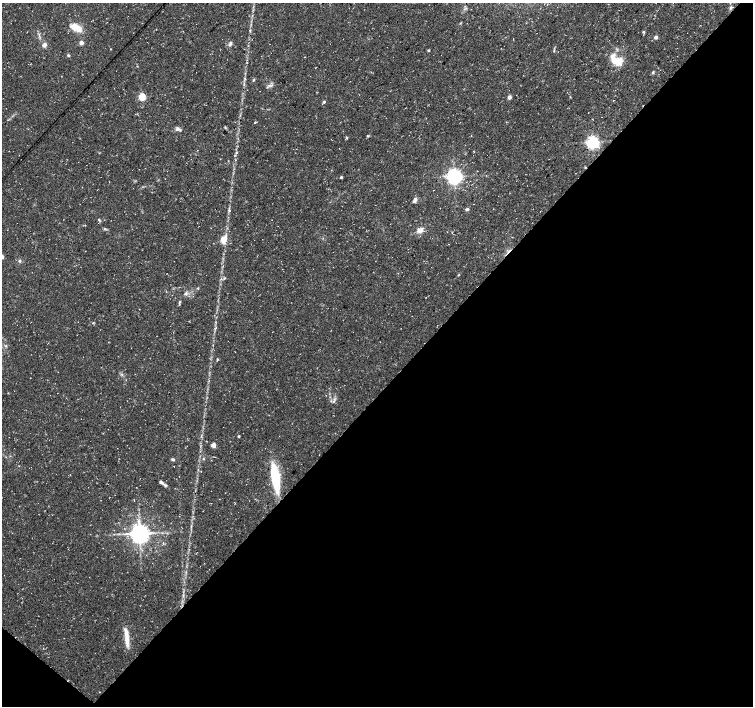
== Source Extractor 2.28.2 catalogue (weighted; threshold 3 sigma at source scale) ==
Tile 15 of 4 x 4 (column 3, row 4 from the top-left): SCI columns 3005-4506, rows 170-1576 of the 6017 x 6032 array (HDU 1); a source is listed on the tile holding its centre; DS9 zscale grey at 2 x 2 block average (1 PNG px = mean of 2 x 2 image px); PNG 755 x 708 px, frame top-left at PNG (2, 3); no overlay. Shown black and unused: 46% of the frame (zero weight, under 3 of 4 exposures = <1% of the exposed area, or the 3 px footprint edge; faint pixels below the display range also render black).
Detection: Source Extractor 2.28.2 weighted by HDU 2 'WHT'; one run over the whole footprint, this tile lists its part. Background 0.0319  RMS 0.0029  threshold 0.013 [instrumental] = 3 sigma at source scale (4.5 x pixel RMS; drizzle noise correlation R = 1.50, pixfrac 1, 0.0396/0.0396 arcsec/px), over >= 5 px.
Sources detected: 57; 1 inside a brighter object's white glare — not listed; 2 inside a brighter listed object's ellipse — not listed separately; the other 54 listed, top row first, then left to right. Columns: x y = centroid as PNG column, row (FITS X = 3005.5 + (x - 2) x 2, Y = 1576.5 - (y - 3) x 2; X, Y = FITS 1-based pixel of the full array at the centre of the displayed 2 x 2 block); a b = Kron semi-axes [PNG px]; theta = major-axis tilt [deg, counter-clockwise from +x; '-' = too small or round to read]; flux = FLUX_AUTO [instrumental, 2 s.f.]
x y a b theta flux
731 8 5 3 - 1.2
75 26 13 9 -21 8.6
644 32 4 3 - 0.7
656 37 3 3 - 2.3
513 39 2 2 - 0.31
81 43 3 3 - 5.1
230 44 6 4 66 1.6
44 45 4 3 - 4.1
111 49 2 2 - 0.32
429 50 3 2 - 0.83
554 50 4 2 - 0.61
68 55 4 3 - 0.8
617 61 14 10 -13 10
653 72 5 3 - 0.74
245 79 4 2 - 0.64
253 80 4 3 - 0.71
244 84 3 2 - 0.57
142 97 3 3 - 32
509 97 3 3 - 3.7
613 100 2 2 - 0.37
324 102 4 3 - 0.87
601 117 2 2 - 0.33
254 123 3 2 - 0.42
225 127 4 3 - 0.62
178 129 7 3 -5 1.6
367 136 4 2 - 0.53
347 138 3 3 - 0.61
592 142 4 4 - 170
236 152 3 3 - 0.65
454 176 4 4 - 310
341 177 2 2 - 1.2
415 200 6 4 57 2.2
467 209 5 3 - 0.94
229 210 4 3 - 0.96
99 220 4 3 - 0.75
104 229 3 2 - 0.46
420 230 7 5 18 3.9
223 239 7 5 66 7.1
20 261 4 3 - 0.93
458 275 3 2 - 0.46
224 278 3 3 - 0.66
198 288 3 2 - 0.48
186 293 5 4 - 1.3
180 302 3 3 - 0.61
6 346 3 2 - 0.57
217 359 3 3 - 0.56
239 436 2 2 - 0.9
213 445 4 4 - 3.7
173 459 4 3 - 1.1
203 459 3 3 - 0.54
274 475 34 9 -82 27
161 482 9 4 -36 2.2
140 533 5 5 - 610
127 637 27 5 -83 7.9
Diffuse or blended objects may show on this block-average render without a row.